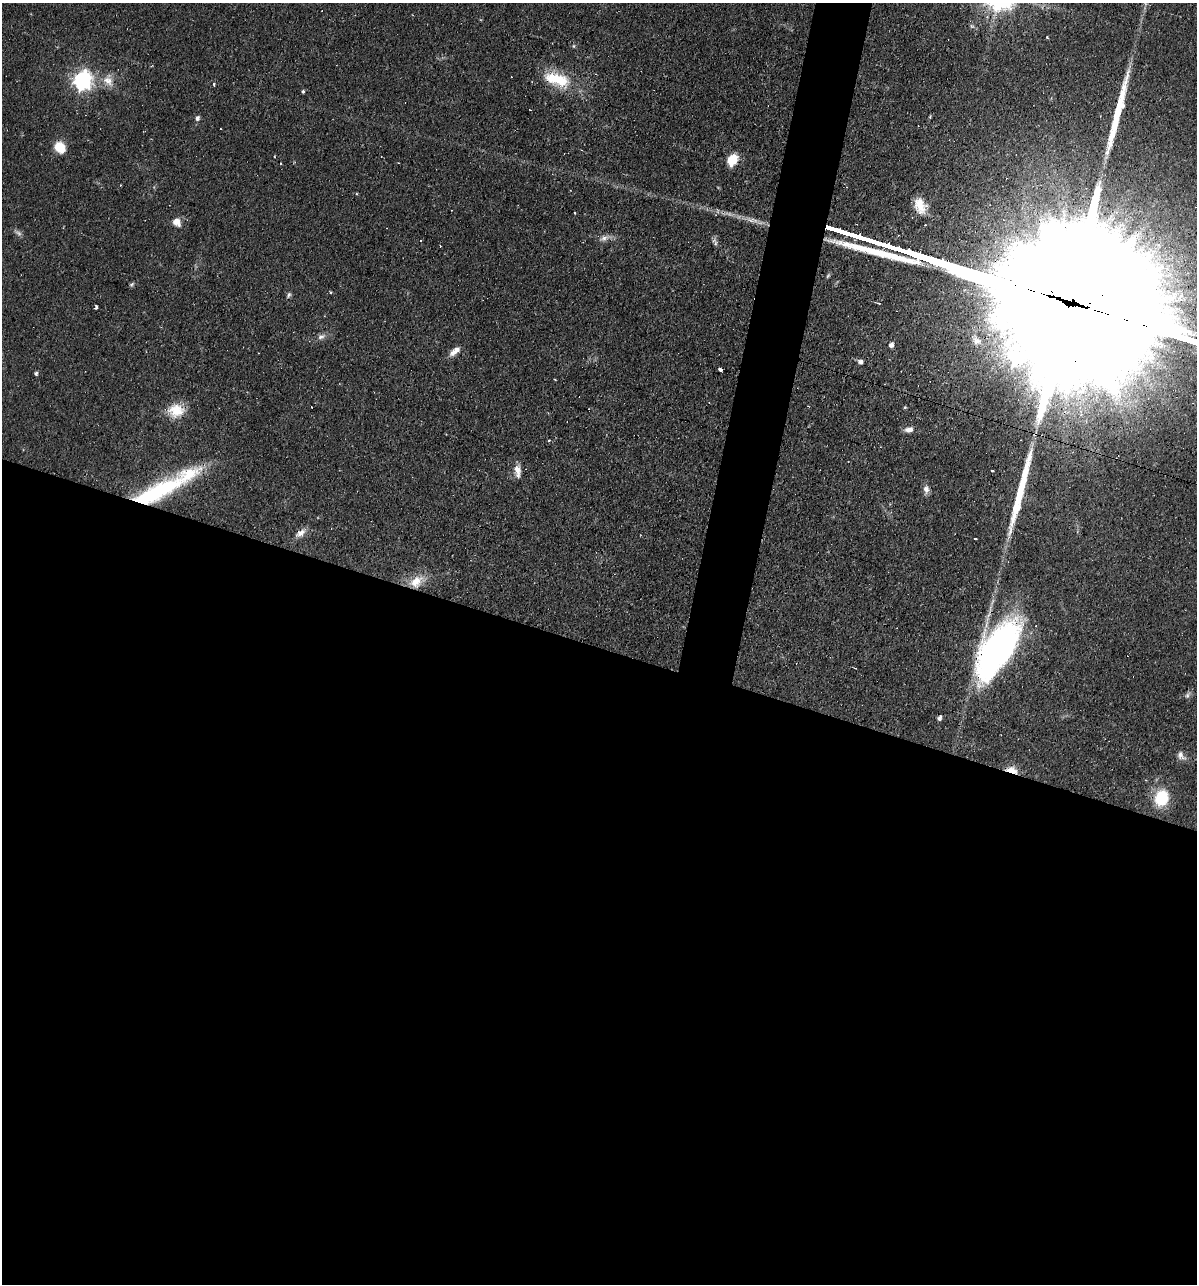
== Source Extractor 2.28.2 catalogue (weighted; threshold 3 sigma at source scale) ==
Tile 14 of 4 x 4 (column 2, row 4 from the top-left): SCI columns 1446-2640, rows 1-1282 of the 5156 x 5129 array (HDU 1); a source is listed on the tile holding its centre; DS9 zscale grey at full resolution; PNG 1199 x 1286 px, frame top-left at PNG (2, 3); no overlay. Shown black and unused: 52% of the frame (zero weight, under 2 of 3 exposures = <1% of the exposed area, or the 3 px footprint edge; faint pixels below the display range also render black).
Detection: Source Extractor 2.28.2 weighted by HDU 2 'WHT'; one run over the whole footprint, this tile lists its part. Background 0.066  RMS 0.0053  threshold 0.0236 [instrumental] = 3 sigma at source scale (4.5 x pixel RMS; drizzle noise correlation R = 1.50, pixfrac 1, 0.05/0.05 arcsec/px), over >= 5 px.
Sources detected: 66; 1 too faint to see at this stretch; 10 cosmic-ray / hot-pixel residue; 3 long thin detections or spike segments (spike, bleed or trail) — not listed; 1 inside a brighter listed object's ellipse — not listed separately; the other 51 listed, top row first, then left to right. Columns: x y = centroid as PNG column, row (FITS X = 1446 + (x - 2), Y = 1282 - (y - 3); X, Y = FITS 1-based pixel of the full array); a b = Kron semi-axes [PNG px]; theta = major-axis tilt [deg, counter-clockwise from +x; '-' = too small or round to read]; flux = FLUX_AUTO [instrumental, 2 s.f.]
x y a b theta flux
972 26 7 5 -43 1.1
1047 37 3 2 - 1.8
573 46 5 3 - 0.6
557 79 38 18 -19 23
82 80 8 7 - 240
108 80 18 14 -70 7.2
214 84 4 4 - 0.69
303 91 4 4 - 0.85
930 117 5 3 - 0.48
197 118 6 5 - 1.8
60 147 13 10 -49 9.9
732 160 14 9 63 9.9
280 163 3 2 - 0.57
120 185 3 2 - 0.36
1086 188 4 4 - 0.48
920 206 17 11 -67 8.3
575 213 3 2 - 0.47
176 222 10 8 -49 4.9
604 238 18 8 19 3.4
716 243 9 4 84 1.4
331 292 3 3 - 0.79
289 295 8 5 60 1.2
879 303 4 3 - 0.68
96 307 4 3 - 4.4
321 336 12 7 22 2.5
976 340 19 11 -45 5.7
891 345 5 4 - 2.6
455 351 15 6 41 4.7
861 362 5 5 - 2.1
720 370 4 3 - 5.7
36 373 4 3 - 1.1
312 407 3 2 - 0.57
905 407 4 4 - 0.59
176 410 22 17 13 12
909 429 12 7 9 3.1
548 441 3 2 - 0.61
1030 456 16 8 74 5.1
517 471 18 8 -83 4.6
164 488 81 15 28 74
926 490 11 7 -89 2.8
1017 506 19 10 -79 6.3
300 533 15 9 37 3.9
975 538 3 3 - 3.6
417 581 23 13 26 10
997 649 48 22 54 220
855 668 3 2 - 0.45
1187 695 11 6 58 1.6
939 718 5 4 - 1.8
1181 755 13 8 -54 3.1
1011 770 9 5 -16 16
1162 798 16 13 65 23
Overlapping masked pixels (flux is a lower limit): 4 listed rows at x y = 164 488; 300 533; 997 649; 1011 770